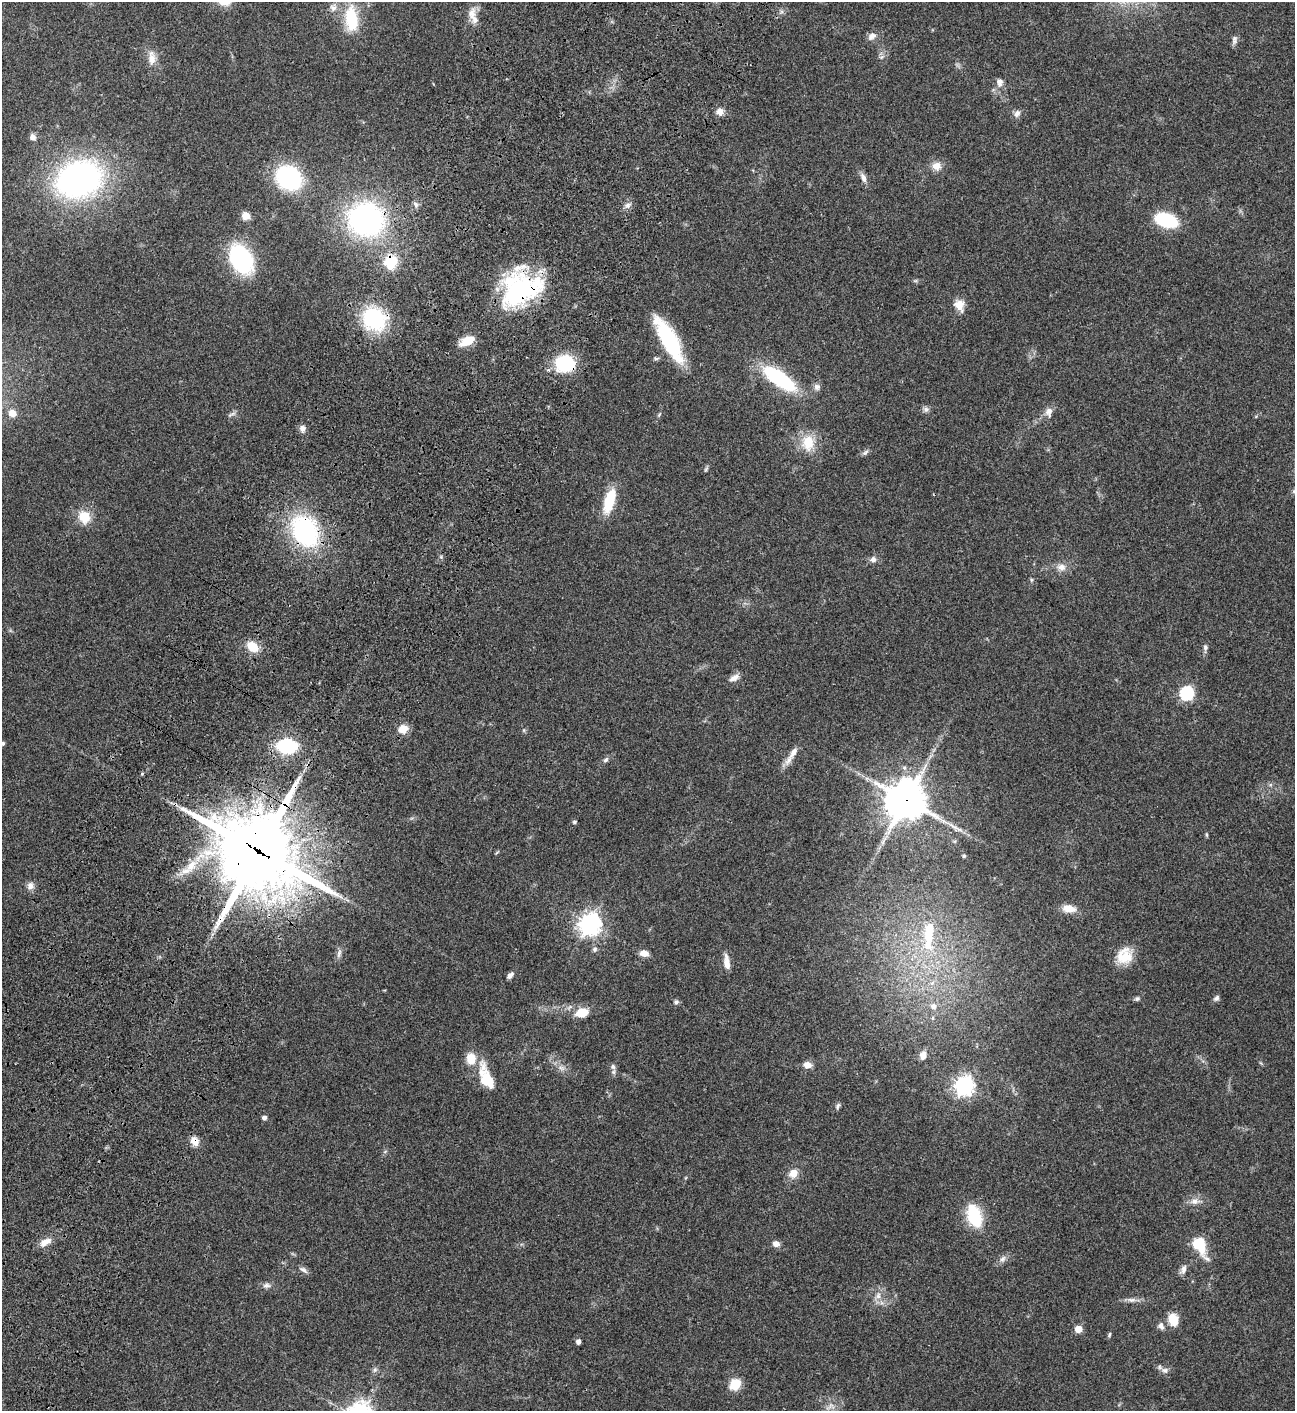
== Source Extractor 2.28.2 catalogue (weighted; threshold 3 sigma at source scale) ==
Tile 7 of 4 x 4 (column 3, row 2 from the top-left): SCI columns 3089-4381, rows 3023-4431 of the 6048 x 6047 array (HDU 1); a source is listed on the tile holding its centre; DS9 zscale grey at full resolution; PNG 1297 x 1413 px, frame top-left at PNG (2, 2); no overlay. Shown black and unused: <1% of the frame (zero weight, under 3 of 4 exposures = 13% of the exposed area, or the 3 px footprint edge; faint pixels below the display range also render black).
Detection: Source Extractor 2.28.2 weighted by HDU 2 'WHT'; one run over the whole footprint, this tile lists its part. Background 0.0644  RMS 0.0059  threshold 0.0263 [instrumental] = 3 sigma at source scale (4.5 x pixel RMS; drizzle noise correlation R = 1.50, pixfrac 1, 0.05/0.05 arcsec/px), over >= 5 px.
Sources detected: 111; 1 too faint to see at this stretch — not listed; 5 inside a brighter listed object's ellipse — not listed separately; the other 105 listed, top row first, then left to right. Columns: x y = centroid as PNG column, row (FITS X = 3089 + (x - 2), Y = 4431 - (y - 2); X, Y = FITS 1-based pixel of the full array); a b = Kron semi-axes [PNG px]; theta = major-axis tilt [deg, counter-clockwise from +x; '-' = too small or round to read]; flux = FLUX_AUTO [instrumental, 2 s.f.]
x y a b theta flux
333 8 10 8 -36 2.8
472 14 18 11 80 5.2
351 19 27 13 -83 24
872 36 12 8 32 3.1
1234 40 13 6 87 2
152 58 21 10 -87 5.6
1000 82 12 9 84 3
720 112 9 8 - 3.3
1017 113 10 8 58 2.3
33 137 8 7 - 2.5
936 166 12 11 - 4.9
289 178 20 17 -33 67
863 178 14 6 -71 2.9
79 179 35 26 19 190
416 204 8 6 -69 1.5
628 205 8 7 - 2
246 216 9 8 - 4.5
366 220 31 28 -15 120
1166 220 15 9 -18 50
241 259 24 16 -59 70
391 262 14 12 82 17
520 289 42 29 22 86
959 305 15 11 -64 6.1
374 319 19 16 -39 59
669 339 49 14 -60 46
468 341 16 9 25 9.5
565 363 17 15 -5 33
779 378 32 12 -35 56
817 387 9 8 - 2.2
926 409 8 7 - 1.7
1049 412 13 9 89 3.5
12 413 9 8 - 4.6
232 414 13 4 20 1.3
659 415 6 4 56 0.68
302 428 8 8 - 2.3
808 443 21 16 -88 13
865 452 10 5 37 1.5
706 469 7 4 46 0.87
609 501 23 9 73 21
84 517 16 15 - 9.5
305 531 26 19 -60 90
873 559 8 8 - 2.2
1061 567 12 9 -5 3.9
1031 580 6 4 72 0.66
253 647 13 10 -40 9.7
1205 647 8 6 -80 1.3
734 678 14 7 27 3.3
1187 693 6 6 - 85
403 729 11 9 24 6.2
524 730 6 4 72 0.59
3 743 4 4 - 1.2
287 746 14 10 -2 47
794 752 16 8 61 4.5
606 760 9 5 45 1.3
142 774 5 3 - 0.57
906 800 13 13 - 1400
574 822 6 4 15 0.76
1206 835 6 3 -81 0.73
258 851 28 25 -34 5200
964 856 5 4 - 0.87
191 865 21 11 53 9.3
30 886 10 9 - 2.8
1069 909 16 9 -7 6.5
590 924 8 7 - 390
929 935 51 14 86 26
595 949 7 6 - 1.3
339 953 14 4 72 1.9
644 953 9 7 -14 4.2
1125 956 20 18 64 12
727 962 20 7 -82 4.3
510 975 9 5 42 2
1216 998 9 6 40 1.4
1137 999 7 5 4 1.1
676 1002 7 6 - 1.3
933 1006 8 8 - 3
582 1012 13 9 14 11
923 1055 10 7 79 4
471 1059 11 9 -88 9.2
808 1065 8 7 - 4.5
613 1067 8 7 - 1.7
485 1079 29 14 -86 13
964 1086 7 7 - 270
838 1106 10 4 72 1.2
264 1118 4 4 - 2
195 1141 11 8 -58 5.1
793 1173 12 11 - 5.2
1194 1201 11 8 23 3.4
974 1216 26 16 -71 22
46 1242 17 8 29 5
776 1244 8 7 - 2.8
1199 1245 18 10 -60 21
1003 1259 10 6 45 2.2
1183 1269 13 6 70 2.5
303 1270 12 6 -34 1.9
266 1285 11 7 5 2.2
878 1296 9 6 76 2.7
1132 1300 13 6 -3 2.6
1173 1320 11 9 -72 12
1161 1326 10 7 -65 2.2
1078 1329 5 5 - 12
1109 1335 7 4 72 0.8
578 1342 5 4 - 2
375 1370 7 6 - 1.2
1165 1370 10 7 -11 2.4
735 1384 12 9 43 11
Overlapping masked pixels (flux is a lower limit): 9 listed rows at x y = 366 220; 391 262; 520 289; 374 319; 565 363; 305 531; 906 800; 258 851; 195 1141
Isophote crosses this tile's border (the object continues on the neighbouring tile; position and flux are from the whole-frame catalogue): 1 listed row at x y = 3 743